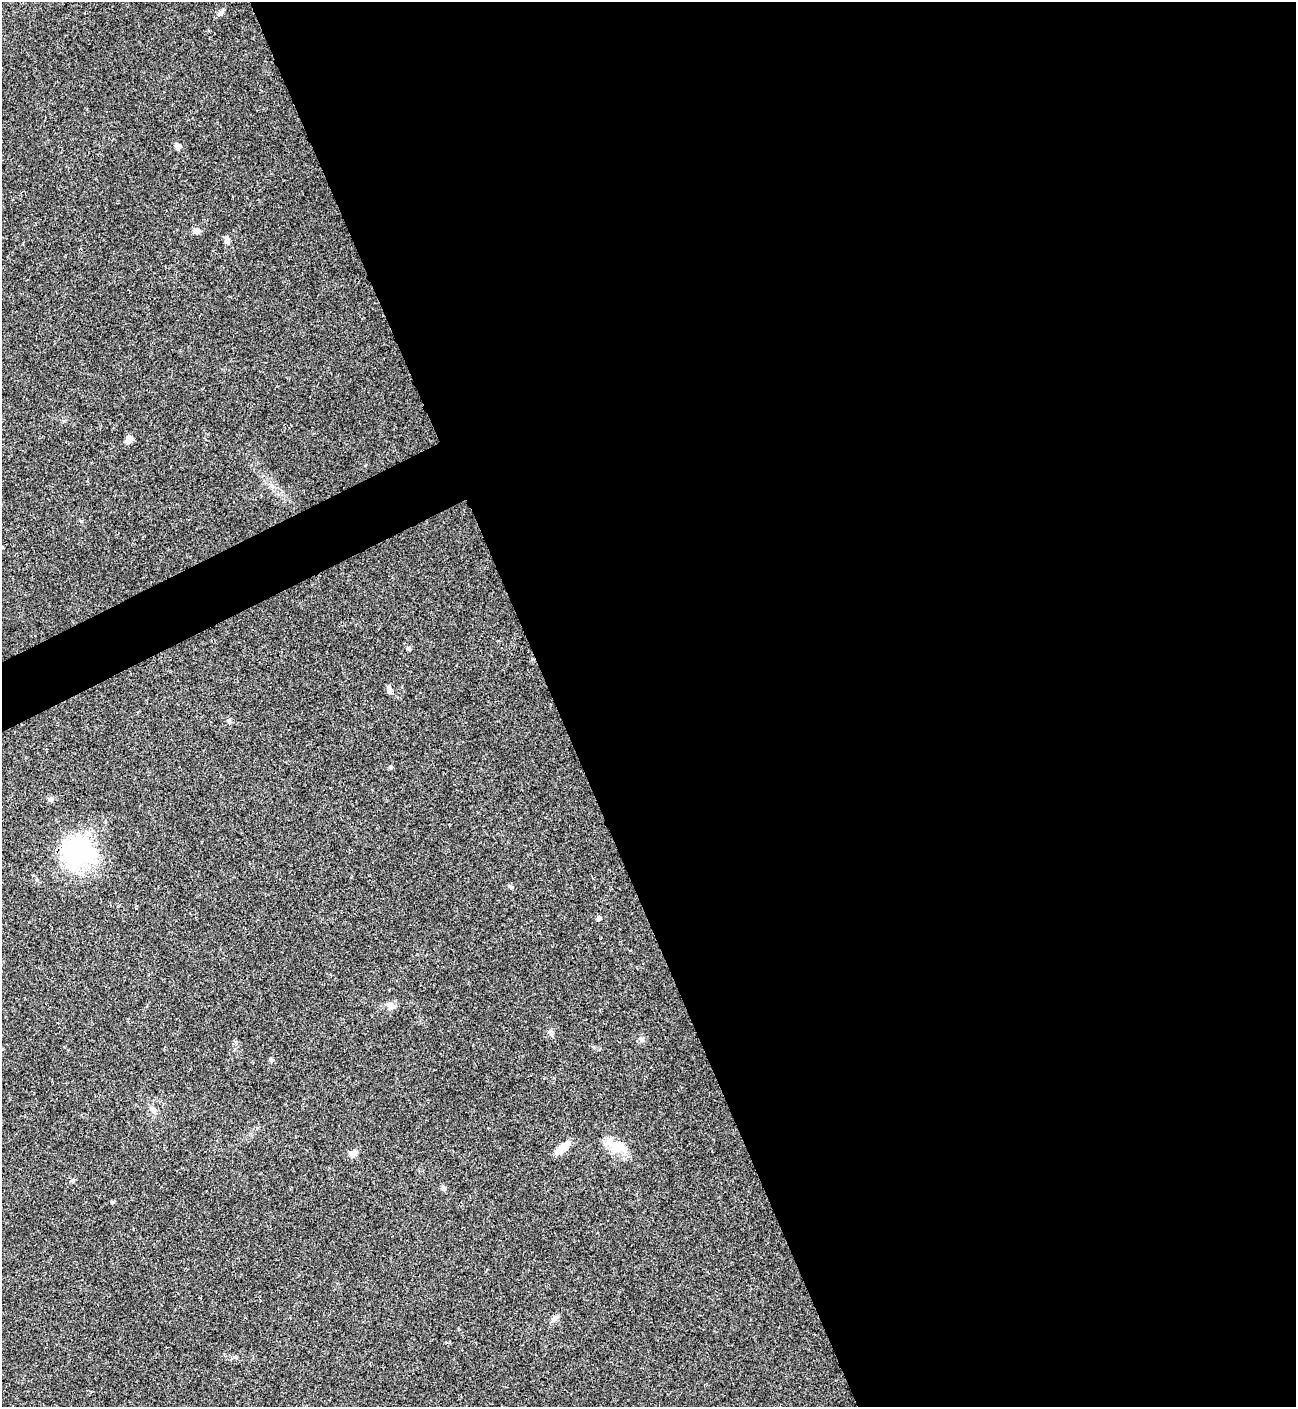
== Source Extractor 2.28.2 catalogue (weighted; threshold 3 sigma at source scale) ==
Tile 8 of 4 x 4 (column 4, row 2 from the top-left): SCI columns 4171-5464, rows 2815-4219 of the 5620 x 5631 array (HDU 1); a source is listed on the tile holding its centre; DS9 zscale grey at full resolution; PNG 1298 x 1409 px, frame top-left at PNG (2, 2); no overlay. Shown black and unused: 59% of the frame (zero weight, under 3 of 4 exposures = <1% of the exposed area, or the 3 px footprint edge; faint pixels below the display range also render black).
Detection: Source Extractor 2.28.2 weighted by HDU 2 'WHT'; one run over the whole footprint, this tile lists its part. Background 0.0207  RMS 0.004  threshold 0.018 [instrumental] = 3 sigma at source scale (4.5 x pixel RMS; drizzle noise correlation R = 1.50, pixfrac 1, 0.05/0.05 arcsec/px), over >= 5 px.
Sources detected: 20; all 20 listed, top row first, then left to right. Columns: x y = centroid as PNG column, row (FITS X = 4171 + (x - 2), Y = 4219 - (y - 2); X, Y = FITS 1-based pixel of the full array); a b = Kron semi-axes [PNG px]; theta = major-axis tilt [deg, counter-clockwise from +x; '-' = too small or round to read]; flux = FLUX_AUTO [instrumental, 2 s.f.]
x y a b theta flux
221 13 8 7 - 1.1
177 146 8 6 -33 1.2
196 231 8 7 - 1.7
228 241 8 7 - 1.2
129 439 10 7 62 1.8
409 648 6 4 47 0.57
389 689 10 5 -71 1.1
78 853 43 38 22 39
512 887 6 3 71 0.45
599 918 5 5 - 0.86
391 1006 11 9 -34 1.8
642 1039 7 5 -20 0.94
153 1109 10 5 -58 1.3
616 1146 26 13 -25 7.7
563 1148 17 7 41 5.8
353 1153 10 8 36 1.8
73 1181 5 5 - 0.55
443 1188 7 6 - 0.91
112 1202 5 4 - 0.46
557 1317 7 4 19 0.79
Overlapping masked pixels (flux is a lower limit): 1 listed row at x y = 78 853
Unlisted compact peaks at least as high as the median listed source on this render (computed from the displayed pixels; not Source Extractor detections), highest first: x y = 390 767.